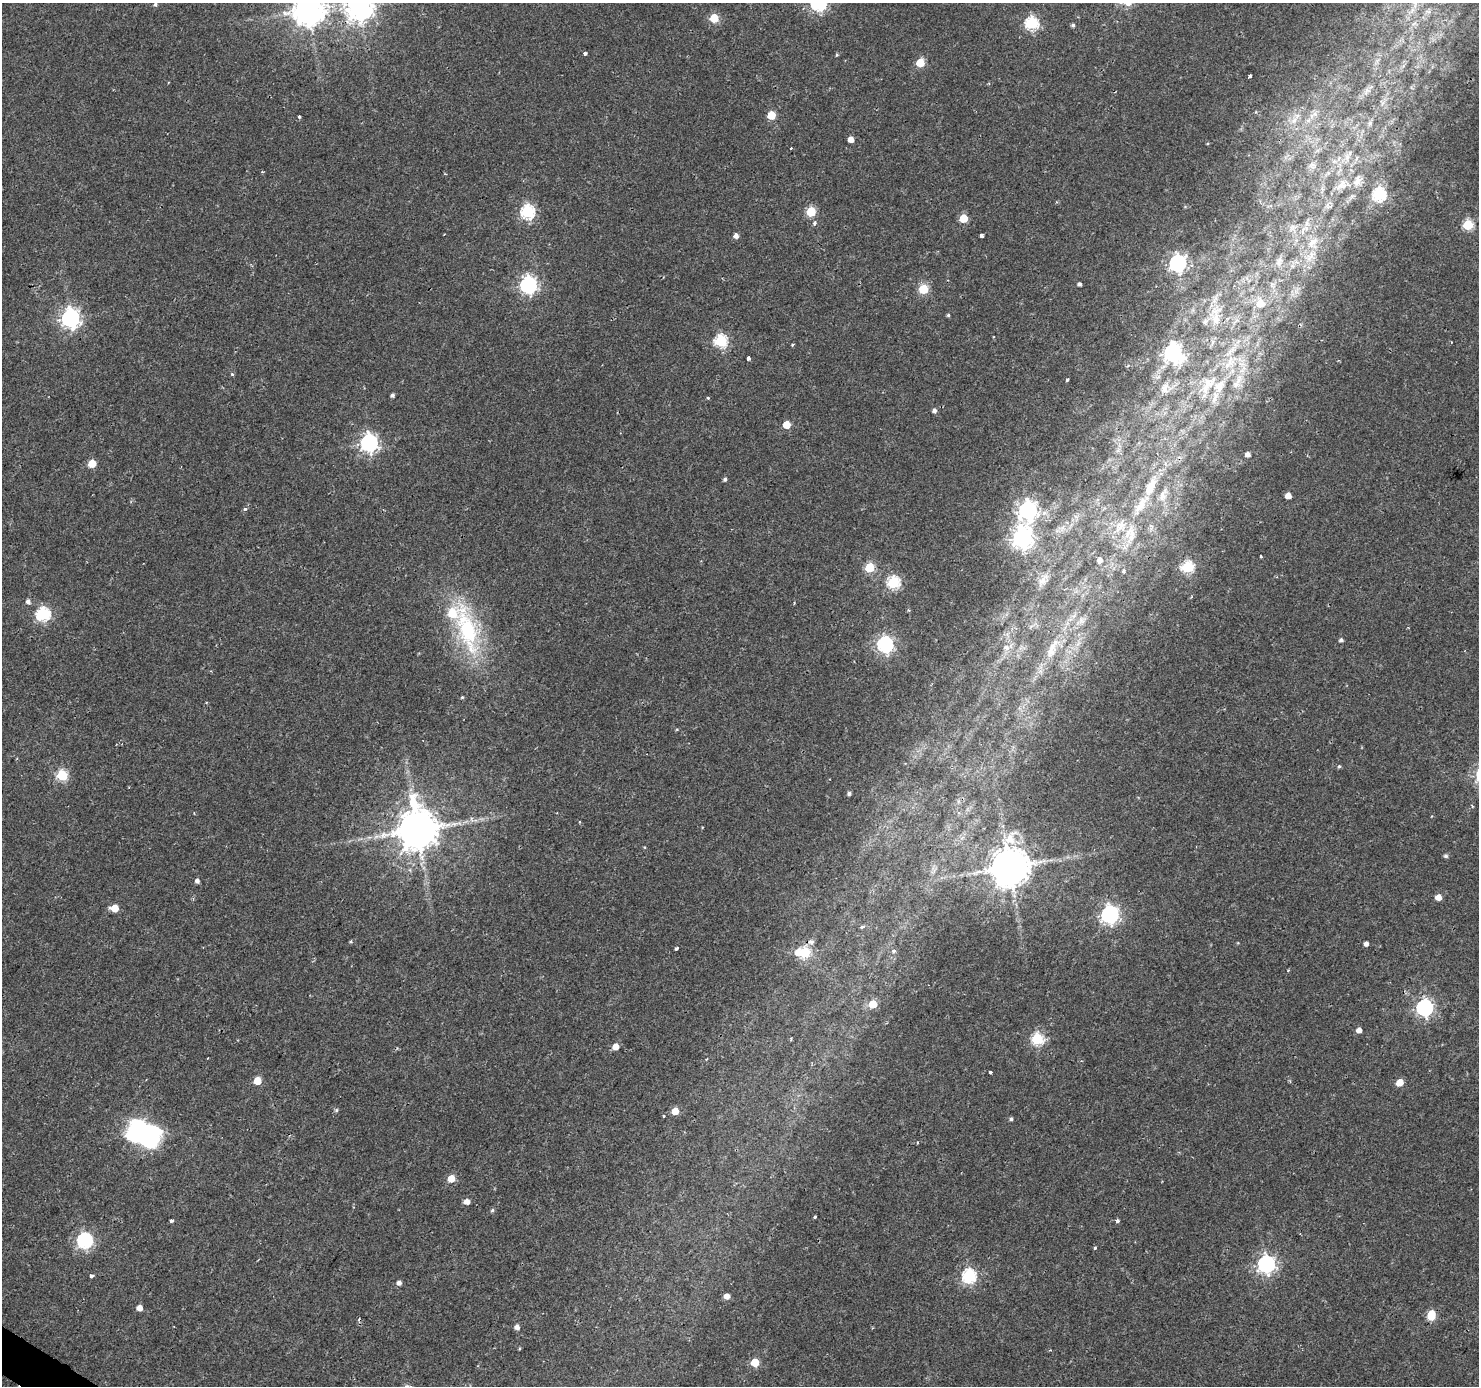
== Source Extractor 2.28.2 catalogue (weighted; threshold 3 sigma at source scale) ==
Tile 7 of 4 x 4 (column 3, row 2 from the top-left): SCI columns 2953-4429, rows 2953-4336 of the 5913 x 5973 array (HDU 1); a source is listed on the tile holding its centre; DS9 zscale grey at full resolution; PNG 1481 x 1388 px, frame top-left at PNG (2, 3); no overlay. Shown black and unused: <1% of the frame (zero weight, under 2 of 3 exposures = <1% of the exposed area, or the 3 px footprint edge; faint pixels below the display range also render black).
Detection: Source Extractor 2.28.2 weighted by HDU 2 'WHT'; one run over the whole footprint, this tile lists its part. Background 0.00576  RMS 0.0025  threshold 0.0113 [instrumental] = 3 sigma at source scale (4.5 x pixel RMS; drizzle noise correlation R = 1.50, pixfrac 1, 0.0396/0.0396 arcsec/px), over >= 5 px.
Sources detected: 153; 2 cosmic-ray / hot-pixel residue — not listed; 8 inside a brighter listed object's ellipse — not listed separately; the other 143 listed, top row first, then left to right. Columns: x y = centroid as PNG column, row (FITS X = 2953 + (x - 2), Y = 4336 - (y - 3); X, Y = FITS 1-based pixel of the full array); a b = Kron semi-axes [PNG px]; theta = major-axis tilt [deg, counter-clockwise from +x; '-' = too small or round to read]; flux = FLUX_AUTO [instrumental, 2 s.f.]
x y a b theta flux
818 3 7 6 - 60
1415 3 14 7 -87 1.8
155 4 4 3 - 0.97
360 7 10 9 - 300
309 10 10 10 - 440
714 18 5 5 - 9.8
1031 23 6 6 - 34
1073 25 4 4 - 0.54
585 53 4 3 - 0.87
837 55 4 4 - 0.27
920 63 5 5 - 9.2
1249 76 4 3 - 0.94
1367 91 13 8 43 1.5
1382 103 7 4 71 0.71
771 115 5 5 - 9.8
299 117 3 3 - 0.72
1294 120 10 7 56 1.7
1308 120 8 5 30 0.95
1370 123 9 6 74 0.81
851 139 5 4 - 2.4
791 148 3 3 - 0.41
1348 156 19 7 61 2.5
1312 165 12 10 -14 1.8
1341 185 22 12 40 4
1379 194 6 6 - 42
527 212 6 6 - 44
811 212 5 5 - 14
963 218 5 5 - 9.4
814 223 6 5 - 0.53
1468 225 5 5 - 18
1293 228 13 10 -74 2
1303 230 15 6 64 1.9
981 235 4 3 - 1.3
736 236 5 5 - 1.3
1313 243 20 13 68 5.4
1279 262 15 9 73 1.8
1178 263 7 7 - 78
1191 265 5 4 - 0.46
1079 284 4 3 - 0.72
528 285 7 7 - 82
923 289 5 5 - 14
1296 291 7 6 - 1.1
1260 303 7 7 - 5
948 315 4 4 - 0.36
1215 316 35 16 89 7.6
71 318 7 7 - 120
721 341 6 6 - 32
1173 353 8 8 - 87
749 358 4 3 - 0.97
1230 363 22 13 57 6.4
232 374 5 3 - 0.3
1067 380 3 3 - 0.36
1209 383 23 16 38 6.7
1236 384 26 10 63 4.4
1164 389 11 9 -48 1.8
392 395 4 4 - 0.65
707 398 3 3 - 0.44
934 410 5 5 - 0.9
786 425 5 5 - 6.1
369 443 7 7 - 96
1248 454 4 4 - 1.3
92 463 5 5 - 6
725 479 5 4 - 0.58
1151 486 32 12 66 6.8
1163 495 23 9 70 3
1288 496 5 4 - 2.4
245 509 5 5 - 0.45
1028 510 8 7 - 120
1120 526 17 13 40 3.7
1132 536 23 8 70 3
1022 538 8 7 - 160
1261 556 3 2 - 0.45
1100 560 5 4 - 1.4
870 567 5 5 - 15
1188 567 6 5 - 28
1124 571 4 4 - 0.44
1043 580 24 10 56 2.7
893 582 6 6 - 33
28 601 6 5 - 0.95
43 614 6 6 - 40
1081 621 15 10 38 2.2
467 630 79 26 -75 30
1341 640 4 4 - 0.72
885 644 7 6 - 72
1006 647 10 7 7 2
1052 649 36 12 66 6.6
462 697 4 4 - 0.28
206 702 3 3 - 0.27
1339 766 4 4 - 0.37
62 775 6 5 - 21
849 793 4 4 - 0.6
1472 806 5 2 - 0.25
471 819 9 4 -80 0.56
417 829 12 11 - 980
1446 856 5 5 - 0.57
1010 867 12 10 59 900
197 881 4 4 - 0.86
1438 897 5 5 - 2.7
115 908 6 5 - 5.3
1110 914 7 7 - 100
862 927 5 4 - 0.76
351 942 5 4 - 0.35
811 942 8 7 - 1
1366 944 4 4 - 1.1
677 948 4 3 - 0.66
893 951 6 5 - 0.55
798 952 6 5 - 2.3
804 952 6 6 - 20
1288 970 3 2 - 0.34
873 1004 5 5 - 6.7
1424 1007 7 7 - 75
1359 1030 4 4 - 1.8
791 1039 4 3 - 0.29
1037 1039 6 6 - 28
615 1046 5 5 - 2.6
208 1058 3 2 - 0.4
990 1072 3 3 - 1
257 1081 5 5 - 6.5
1399 1082 5 5 - 4.1
336 1110 5 4 - 0.4
675 1111 5 5 - 4.7
664 1116 3 2 - 0.27
1011 1119 5 4 - 0.49
144 1133 20 15 -21 130
917 1142 3 2 - 0.23
451 1178 5 5 - 4.9
467 1201 5 5 - 1.9
492 1210 5 4 - 0.39
815 1217 3 3 - 0.62
172 1221 4 3 - 0.89
1117 1221 4 4 - 0.78
85 1240 7 6 - 63
1095 1248 4 3 - 0.43
1266 1264 7 7 - 100
91 1276 4 3 - 0.97
969 1276 6 6 - 43
399 1282 5 5 - 1
727 1296 5 5 - 2
139 1308 5 5 - 2
1431 1315 7 5 78 10
517 1327 5 5 - 1.3
1050 1350 4 3 - 0.21
755 1362 5 5 - 7.8
Overlapping masked pixels (flux is a lower limit): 2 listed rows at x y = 360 7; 417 829
Isophote crosses this tile's border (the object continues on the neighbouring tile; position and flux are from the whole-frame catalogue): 5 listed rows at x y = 818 3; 1415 3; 155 4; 360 7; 309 10